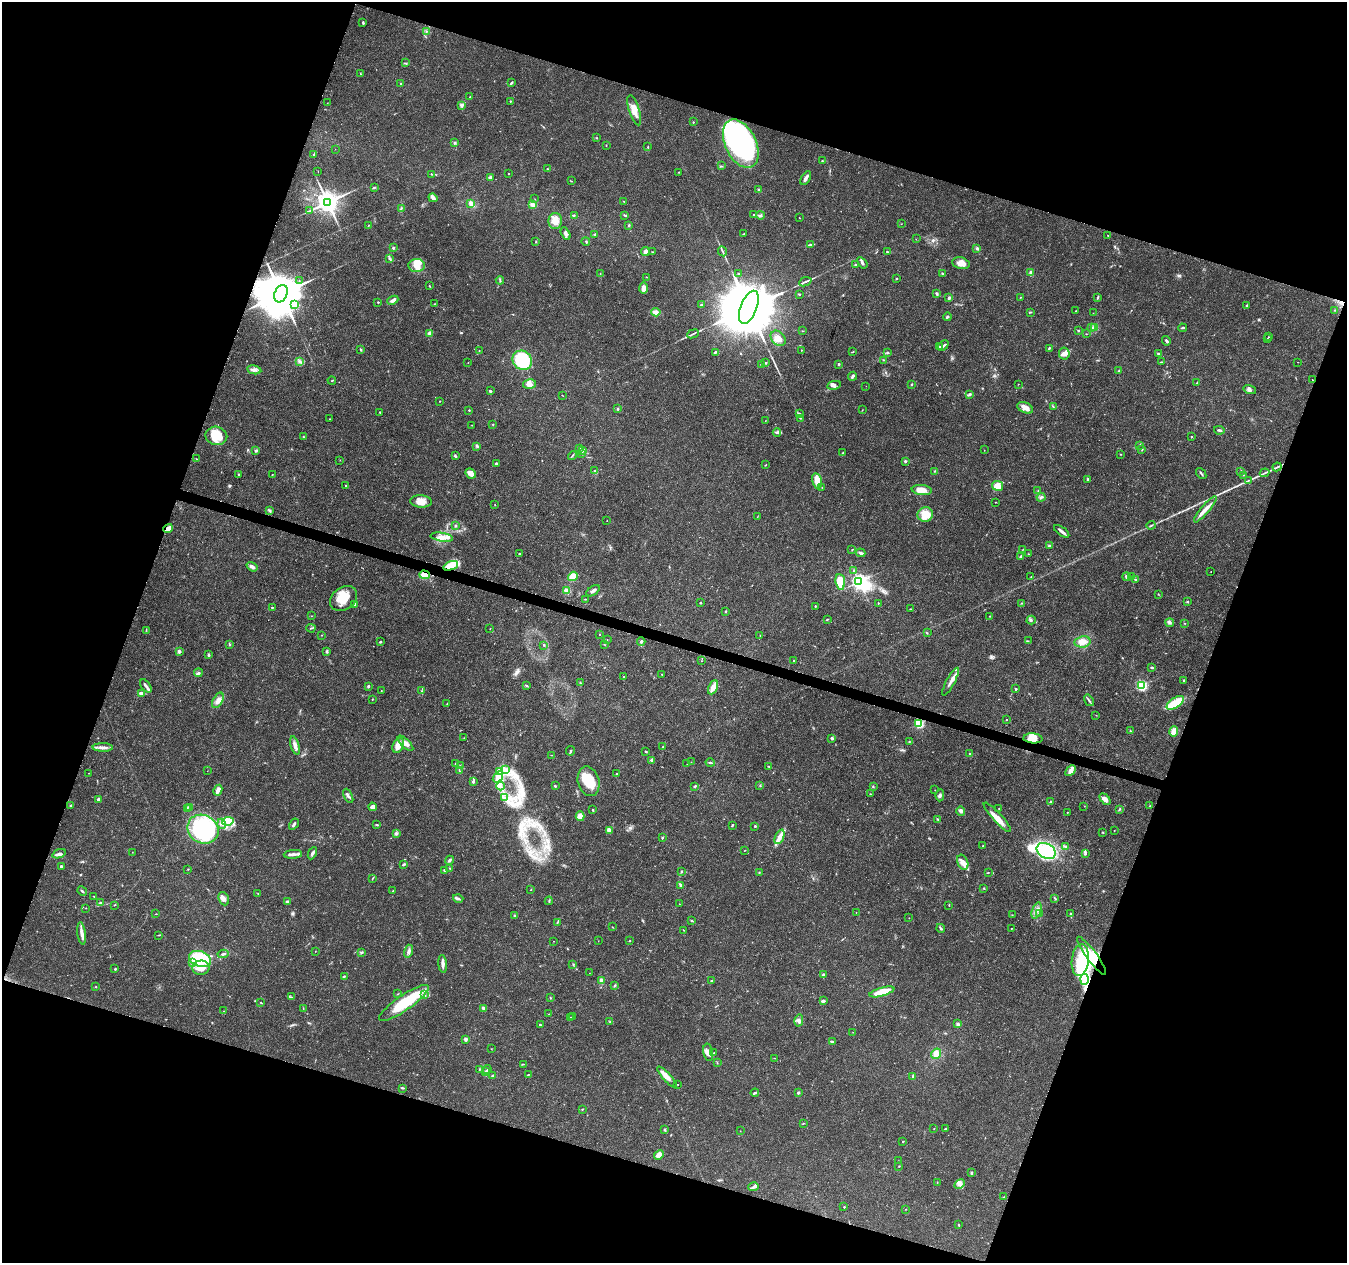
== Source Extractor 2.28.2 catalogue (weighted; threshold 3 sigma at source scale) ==
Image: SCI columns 11-5387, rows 283-5326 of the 5392 x 5546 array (HDU 1 of 3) = the unmasked area's bounding box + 8 px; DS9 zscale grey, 4 x 4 block average (1 PNG px = mean of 4 x 4 image px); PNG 1349 x 1265 px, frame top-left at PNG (2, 2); each listed source drawn as its Kron ellipse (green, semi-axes under 4 px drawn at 4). Shown black and unused: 38% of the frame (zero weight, under 3 of 4 exposures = <1% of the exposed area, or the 3 px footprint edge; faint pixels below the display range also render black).
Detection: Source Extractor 2.28.2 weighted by HDU 2 'WHT'. Background 0.0261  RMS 0.0019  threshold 0.00865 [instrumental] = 3 sigma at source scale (4.5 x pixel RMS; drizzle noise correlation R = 1.50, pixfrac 1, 0.0396/0.0396 arcsec/px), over >= 5 px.
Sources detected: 587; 4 too faint to see at this stretch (4 x 4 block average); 6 inside a brighter object's white glare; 1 cosmic-ray / hot-pixel residue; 2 long thin detections or spike segments (spike, bleed or trail) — neither listed nor drawn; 7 coinciding with a brighter row at this scale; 49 inside a brighter listed object's ellipse — not listed separately; of the other 518, all 500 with FLUX_AUTO >= 0.259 (the completeness limit of this list) listed and drawn (18 fainter detections not listed), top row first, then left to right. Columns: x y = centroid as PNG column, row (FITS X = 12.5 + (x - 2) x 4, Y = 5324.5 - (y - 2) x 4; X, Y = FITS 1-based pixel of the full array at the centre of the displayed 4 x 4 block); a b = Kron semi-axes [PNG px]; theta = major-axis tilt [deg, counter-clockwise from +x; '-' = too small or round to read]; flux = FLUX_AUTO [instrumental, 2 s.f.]
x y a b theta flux
363 22 4 2 - 1.3
426 31 2 2 - 0.62
405 63 2 2 - 0.61
360 74 3 2 - 0.59
511 83 4 2 - 1.6
401 84 2 2 - 0.79
470 97 2 2 - 1.2
510 101 2 2 - 0.73
327 103 2 2 - 0.28
461 105 4 3 - 2.2
634 110 15 5 -72 12
693 122 2 2 - 1.3
597 138 2 2 - 0.35
454 142 3 3 - 1.8
741 144 26 15 -64 250
606 145 2 2 - 0.39
648 147 3 2 - 0.79
335 149 2 2 - 0.27
314 154 3 2 - 1.1
822 161 2 2 - 0.98
721 166 2 2 - 0.82
547 169 2 2 - 0.87
318 171 2 2 - 0.28
678 172 2 2 - 0.42
508 173 2 2 - 1.1
431 174 2 2 - 0.62
490 177 3 2 - 2
806 178 7 3 58 4.9
572 181 2 2 - 0.5
374 188 2 2 - 0.63
758 190 3 2 - 1.4
433 198 5 2 - 6.3
535 199 2 2 - 0.34
624 201 2 2 - 0.36
327 202 4 4 - 1400
471 203 3 2 - 7.2
533 205 4 3 - 3.6
401 208 3 2 - 0.88
310 210 3 2 - 1
754 214 2 2 - 0.68
625 215 3 2 - 1.2
760 215 4 2 - 1.7
574 216 2 2 - 0.55
800 218 2 2 - 0.36
555 221 8 7 - 11
901 224 2 2 - 0.35
369 225 3 2 - 0.41
629 225 3 2 - 1.2
566 234 7 3 -62 3.4
595 234 2 2 - 1.2
743 234 2 2 - 0.85
1108 236 2 2 - 0.53
916 239 2 2 - 0.38
586 241 4 2 - 1.1
535 242 2 2 - 0.6
810 245 3 2 - 0.99
393 248 3 3 - 1.3
977 248 3 3 - 1.6
645 251 4 3 - 4.7
722 251 5 2 - 1.5
652 252 2 2 - 0.51
887 252 3 2 - 1.2
389 259 3 2 - 1.2
862 263 6 3 -53 2.5
961 263 9 5 -12 9.5
856 264 3 2 - 1.1
417 265 8 6 1 8.9
1031 272 3 3 - 2.5
600 273 2 2 - 0.36
738 273 2 2 - 0.97
942 274 3 2 - 1.7
646 277 2 2 - 0.47
896 279 2 2 - 0.67
500 280 4 2 - 1.3
299 281 2 2 - 0.62
805 282 6 2 24 2.3
429 286 2 2 - 0.66
644 288 6 4 89 7.7
281 294 9 6 66 6900
799 294 2 2 - 2.5
937 294 4 2 - 1.8
1021 297 2 2 - 0.42
1098 297 4 2 - 1.1
949 298 3 3 - 1.9
393 300 6 4 24 4.1
378 302 2 2 - 2.1
434 304 2 2 - 0.35
295 305 2 2 - 1.4
701 305 2 2 - 1.3
1246 306 2 2 - 0.62
749 307 17 8 69 20000
1335 310 2 2 - 0.48
1076 311 2 2 - 0.69
656 312 5 3 - 3.4
1030 312 3 2 - 1
1093 313 2 2 - 0.33
947 317 4 2 - 1.7
1092 327 2 2 - 0.73
1094 328 3 2 - 1.8
1182 328 4 2 - 1.5
1078 330 2 2 - 1.4
802 331 2 2 - 0.38
430 333 2 2 - 18
693 334 6 2 24 1.8
1086 334 2 2 - 0.4
1268 337 2 2 - 0.42
778 338 9 6 -47 9.8
1267 339 2 2 - 0.62
1166 341 5 2 - 2.2
943 346 6 2 43 2.2
939 347 2 2 - 1.4
1049 348 3 2 - 1.1
361 349 3 2 - 1.4
801 350 2 2 - 0.56
479 351 2 2 - 0.47
715 352 4 2 - 1.5
853 352 2 2 - 0.57
887 353 3 2 - 1.4
1064 354 6 5 - 4.9
1158 354 3 2 - 1.1
522 360 10 9 - 71
883 360 2 2 - 0.63
300 361 3 2 - 1.6
1161 362 3 2 - 0.7
1298 362 2 2 - 0.37
468 363 2 2 - 0.3
766 363 2 2 - 1.1
762 364 3 3 - 1.7
839 364 2 2 - 4
254 370 7 3 -11 3.8
1119 370 2 2 - 0.59
853 376 4 2 - 2
332 380 4 2 - 0.75
1312 380 2 2 - 0.78
1197 383 2 2 - 0.79
530 384 6 4 14 5.7
911 384 2 2 - 0.83
1018 384 2 2 - 0.35
834 385 7 4 10 3.8
866 386 2 2 - 0.89
1250 390 6 4 -18 3.3
490 391 3 2 - 1.8
562 395 2 2 - 0.37
970 395 4 2 - 2.1
440 401 2 2 - 0.5
1053 406 4 2 - 0.79
1025 408 8 5 -24 9.1
618 409 2 2 - 4.4
469 410 2 2 - 1.3
862 410 2 2 - 0.33
380 412 2 2 - 1
799 413 3 2 - 1.5
800 418 3 2 - 0.8
329 419 2 2 - 0.44
765 421 2 2 - 0.32
472 425 2 2 - 0.33
493 425 2 2 - 0.78
1219 430 5 2 - 2.1
777 433 4 3 - 1.9
216 436 11 9 -11 30
303 437 3 2 - 0.78
1191 437 2 2 - 1.2
1139 445 2 2 - 0.82
477 446 4 2 - 2
580 448 2 2 - 0.5
984 450 2 2 - 0.32
1142 450 3 2 - 0.65
256 451 2 2 - 0.59
583 451 2 2 - 0.54
582 453 4 2 - 1.7
843 453 3 2 - 0.78
1120 454 2 2 - 0.71
572 455 5 2 - 1.2
455 456 4 2 - 1.5
196 459 2 2 - 0.39
340 460 2 2 - 0.33
905 461 2 2 - 4.8
496 464 3 2 - 2.2
766 465 3 2 - 0.59
1277 467 4 2 - 1.4
595 471 4 2 - 1.4
934 471 2 2 - 0.59
1241 471 4 2 - 1.1
471 473 5 4 - 9.2
1201 473 6 2 -52 2
1264 473 5 2 - 1.3
238 474 3 2 - 0.71
272 475 2 2 - 0.47
1244 475 2 2 - 0.38
1088 480 4 2 - 1.8
1249 480 2 2 - 0.66
817 481 7 5 -76 11
346 486 3 2 - 0.73
997 486 5 5 - 13
822 487 2 2 - 0.36
922 490 10 5 -7 12
1038 491 2 2 - 0.51
1041 497 4 3 - 2
421 501 11 6 -3 9.9
995 502 2 2 - 0.39
495 505 2 2 - 0.39
1205 509 16 3 50 9.4
270 510 3 3 - 1.6
925 514 8 7 - 21
757 517 2 2 - 0.42
607 521 2 2 - 1.1
1151 525 4 2 - 1.6
455 526 3 2 - 1
168 528 5 2 - 8.2
1062 531 9 2 -36 4.6
442 537 11 4 -9 8.2
1049 546 3 2 - 1.6
1023 549 2 2 - 0.56
852 550 2 2 - 0.29
520 553 3 2 - 1
860 553 5 3 - 2.7
1028 554 2 2 - 0.65
1021 556 4 2 - 1.8
451 566 8 4 20 35
252 567 6 3 -35 4.7
854 571 3 2 - 1.4
1211 572 2 2 - 0.33
424 575 5 3 - 21
573 576 5 4 - 17
1031 577 2 2 - 0.35
1126 577 4 2 - 3
1131 577 4 2 - 1.3
1136 579 2 2 - 0.96
859 581 2 2 - 400
840 582 8 5 -84 26
567 591 2 2 - 53
593 591 8 2 34 3.7
1158 594 3 2 - 0.65
343 598 15 11 35 29
585 599 3 2 - 0.52
1187 602 2 2 - 1
700 603 2 2 - 1
878 603 2 2 - 0.68
1021 603 2 2 - 0.64
355 604 3 2 - 1.5
815 606 2 2 - 1.5
272 607 3 2 - 0.83
910 609 2 2 - 0.55
726 612 2 2 - 0.88
311 616 2 2 - 0.31
990 616 2 2 - 0.61
827 619 3 2 - 1
1031 620 4 3 - 1.8
1170 623 4 3 - 2.1
1185 623 2 2 - 0.46
311 628 4 2 - 0.87
490 629 2 2 - 0.35
146 630 3 2 - 0.58
927 633 2 2 - 0.6
321 635 2 2 - 0.39
599 635 2 2 - 0.4
760 635 2 2 - 0.29
607 640 2 2 - 0.35
641 641 4 2 - 1.5
1028 641 2 2 - 0.79
380 642 2 2 - 1.6
1082 642 8 5 8 11
229 644 3 2 - 1
604 644 2 2 - 0.45
544 645 2 2 - 0.97
179 651 2 2 - 11
326 651 3 3 - 1.5
209 655 4 2 - 1.6
701 661 2 2 - 0.35
794 661 2 2 - 1.8
1152 668 3 2 - 1
198 673 4 3 - 1.9
662 674 2 2 - 0.92
624 677 2 2 - 0.95
1183 681 2 2 - 0.52
951 682 15 3 62 6.4
580 683 2 2 - 0.48
1141 685 2 2 - 190
146 686 7 3 -54 3.5
368 686 2 2 - 2
526 686 3 2 - 1
713 687 7 4 65 8.3
1016 689 2 2 - 1.4
381 691 2 2 - 0.41
422 691 2 2 - 0.44
141 693 4 3 - 2.5
372 699 2 2 - 0.54
218 700 8 4 62 6.2
1089 700 6 2 -56 2
1175 703 10 5 34 20
447 704 2 2 - 0.72
1096 715 2 2 - 0.28
1007 719 2 2 - 0.97
919 723 2 2 - 130
1130 731 3 2 - 0.97
1174 731 5 4 - 11
464 738 2 2 - 0.36
832 738 4 3 - 1.9
1033 738 9 5 -4 13
909 742 2 2 - 0.64
406 743 10 4 -44 6.4
295 745 9 3 -72 7.9
398 745 8 5 66 16
103 747 10 3 -1 5.9
662 747 2 2 - 0.76
571 751 5 2 - 1.4
646 752 3 2 - 0.99
970 754 3 2 - 1.1
551 755 2 2 - 0.41
651 760 4 2 - 1.5
691 762 2 2 - 0.34
710 763 4 2 - 1.2
456 764 3 2 - 1.2
687 764 2 2 - 0.37
460 765 2 2 - 0.36
769 766 2 2 - 1.3
506 770 2 2 - 0.96
207 771 2 2 - 0.31
459 771 3 2 - 1.1
1070 771 6 3 46 6.7
499 772 3 3 - 2.4
89 773 2 2 - 0.36
616 774 2 2 - 0.47
498 777 6 3 54 5.9
589 781 15 10 -75 26
473 782 3 2 - 2.2
760 785 3 2 - 0.85
501 786 4 2 - 2.3
555 786 3 2 - 1.1
695 786 3 2 - 1.4
873 787 2 2 - 0.69
218 790 5 3 - 7.6
935 790 2 2 - 0.29
870 794 2 2 - 0.63
940 795 6 3 85 2.4
348 796 7 3 -63 3.2
504 797 2 2 - 0.67
98 799 3 2 - 2.5
1105 799 6 4 -45 6.4
1051 801 2 2 - 0.78
71 805 4 2 - 1.2
1084 806 2 2 - 0.39
1150 806 3 2 - 0.92
189 807 3 2 - 1
372 807 4 3 - 7
187 808 3 2 - 1.1
999 809 2 2 - 0.49
1119 809 2 2 - 0.9
593 810 2 2 - 1.3
961 811 4 3 - 3
1067 812 2 2 - 0.53
580 816 5 4 - 9.6
997 817 19 4 -47 12
937 819 3 2 - 1.2
228 821 6 4 7 8.1
222 824 5 3 - 3.9
294 824 6 2 58 2.6
377 825 3 2 - 1.2
732 825 3 2 - 1.4
755 826 2 2 - 3.2
203 829 16 14 -30 160
609 830 3 2 - 7.8
1114 830 2 2 - 0.53
1103 832 3 2 - 0.86
396 834 3 2 - 1.2
780 837 8 4 67 6.9
662 838 3 2 - 1.2
983 846 2 2 - 1.6
1065 847 3 2 - 0.9
745 850 2 2 - 0.47
1046 851 10 7 -29 90
132 852 2 2 - 0.26
312 853 6 3 64 2.8
1085 853 3 2 - 1.1
59 854 7 3 19 3.5
293 854 9 3 5 4.9
449 860 5 2 - 2.2
963 862 8 5 -67 7.5
404 864 4 2 - 1.7
61 866 3 2 - 1.6
449 868 2 2 - 0.7
188 869 2 2 - 0.46
444 870 3 2 - 1.1
681 871 3 2 - 1.2
759 872 2 2 - 0.53
988 873 3 2 - 0.66
372 878 2 2 - 0.43
681 885 4 2 - 2.1
984 888 2 2 - 0.92
531 889 3 2 - 0.6
82 891 5 2 - 1.6
393 891 2 2 - 1.9
258 893 2 2 - 0.59
94 896 2 2 - 0.35
1055 898 4 2 - 1.1
224 899 7 5 -67 4.5
458 899 5 3 - 2.4
549 901 4 2 - 1.2
287 902 3 3 - 1.7
101 903 3 2 - 1.4
679 904 2 2 - 0.53
114 905 3 2 - 0.64
949 905 2 2 - 0.51
86 908 2 2 - 0.32
1036 910 8 3 70 5.6
856 912 2 2 - 0.36
1071 913 2 2 - 1.1
156 914 2 2 - 0.57
1039 914 2 2 - 1.3
514 915 3 2 - 1
1012 915 2 2 - 0.52
909 918 2 2 - 0.49
692 921 3 2 - 1.1
557 922 2 2 - 0.6
612 927 2 2 - 0.41
941 928 5 2 - 1.9
1011 928 2 2 - 1.1
684 930 2 2 - 0.3
82 933 11 3 -82 7.2
158 935 3 2 - 0.55
554 941 2 2 - 0.34
598 941 2 2 - 0.3
630 941 2 2 - 0.47
315 951 3 2 - 0.39
408 951 6 3 73 3.7
362 952 3 2 - 0.97
223 954 5 2 - 2
1092 956 23 5 -54 22
200 959 11 7 -17 66
1080 960 16 8 83 29
192 963 3 3 - 2.8
443 964 9 3 -84 4.7
573 964 2 2 - 0.88
201 968 8 7 - 12
115 969 2 2 - 1.1
589 973 2 2 - 0.31
823 975 3 2 - 1.6
344 976 3 2 - 1.1
1084 979 5 2 - 4.2
602 981 4 3 - 4.6
711 981 2 2 - 1.8
615 985 3 2 - 1.4
96 987 2 2 - 0.87
882 992 13 3 16 28
397 994 3 2 - 0.61
425 994 3 2 - 1
291 997 2 2 - 0.5
550 998 2 2 - 0.45
823 1001 4 2 - 3.1
261 1003 4 2 - 0.62
404 1003 30 7 35 54
303 1008 2 2 - 0.58
483 1008 4 3 - 2.1
224 1011 2 2 - 0.4
549 1014 2 2 - 0.41
572 1016 2 2 - 0.89
571 1017 2 2 - 0.62
799 1020 6 3 76 3.6
610 1022 2 2 - 0.86
958 1024 3 2 - 2.7
540 1025 2 2 - 1.4
853 1032 2 2 - 0.26
465 1039 2 2 - 14
832 1041 4 2 - 1.7
491 1049 2 2 - 0.38
708 1052 9 4 -78 6.6
714 1053 2 2 - 0.77
936 1054 5 4 - 8.6
774 1058 2 2 - 0.35
717 1063 2 2 - 0.43
523 1064 3 2 - 0.7
479 1069 3 2 - 0.72
487 1070 4 2 - 1.2
486 1072 2 2 - 2.3
528 1075 3 2 - 0.68
493 1076 3 2 - 2.9
913 1076 4 2 - 1.1
667 1077 14 3 -47 9.6
678 1084 2 2 - 0.46
402 1088 3 2 - 1.2
755 1093 4 2 - 1.9
798 1093 2 2 - 2.1
582 1109 2 2 - 0.64
803 1123 4 2 - 0.57
934 1128 2 2 - 0.43
945 1129 4 2 - 1.1
664 1130 4 2 - 1.2
740 1131 2 2 - 0.3
903 1141 2 2 - 0.7
659 1155 5 3 - 9.9
898 1161 2 2 - 0.31
899 1166 2 2 - 0.61
971 1173 2 2 - 0.8
937 1182 2 2 - 0.49
960 1184 6 3 29 3.6
753 1187 5 3 - 2.7
1004 1197 2 2 - 0.53
844 1207 2 2 - 1.2
906 1209 2 2 - 0.35
958 1225 2 2 - 1
Overlapping masked pixels (flux is a lower limit): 7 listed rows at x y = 281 294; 168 528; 451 566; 424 575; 919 723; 1033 738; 1092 956
Diffuse or blended objects may show on this block-average render without a row.